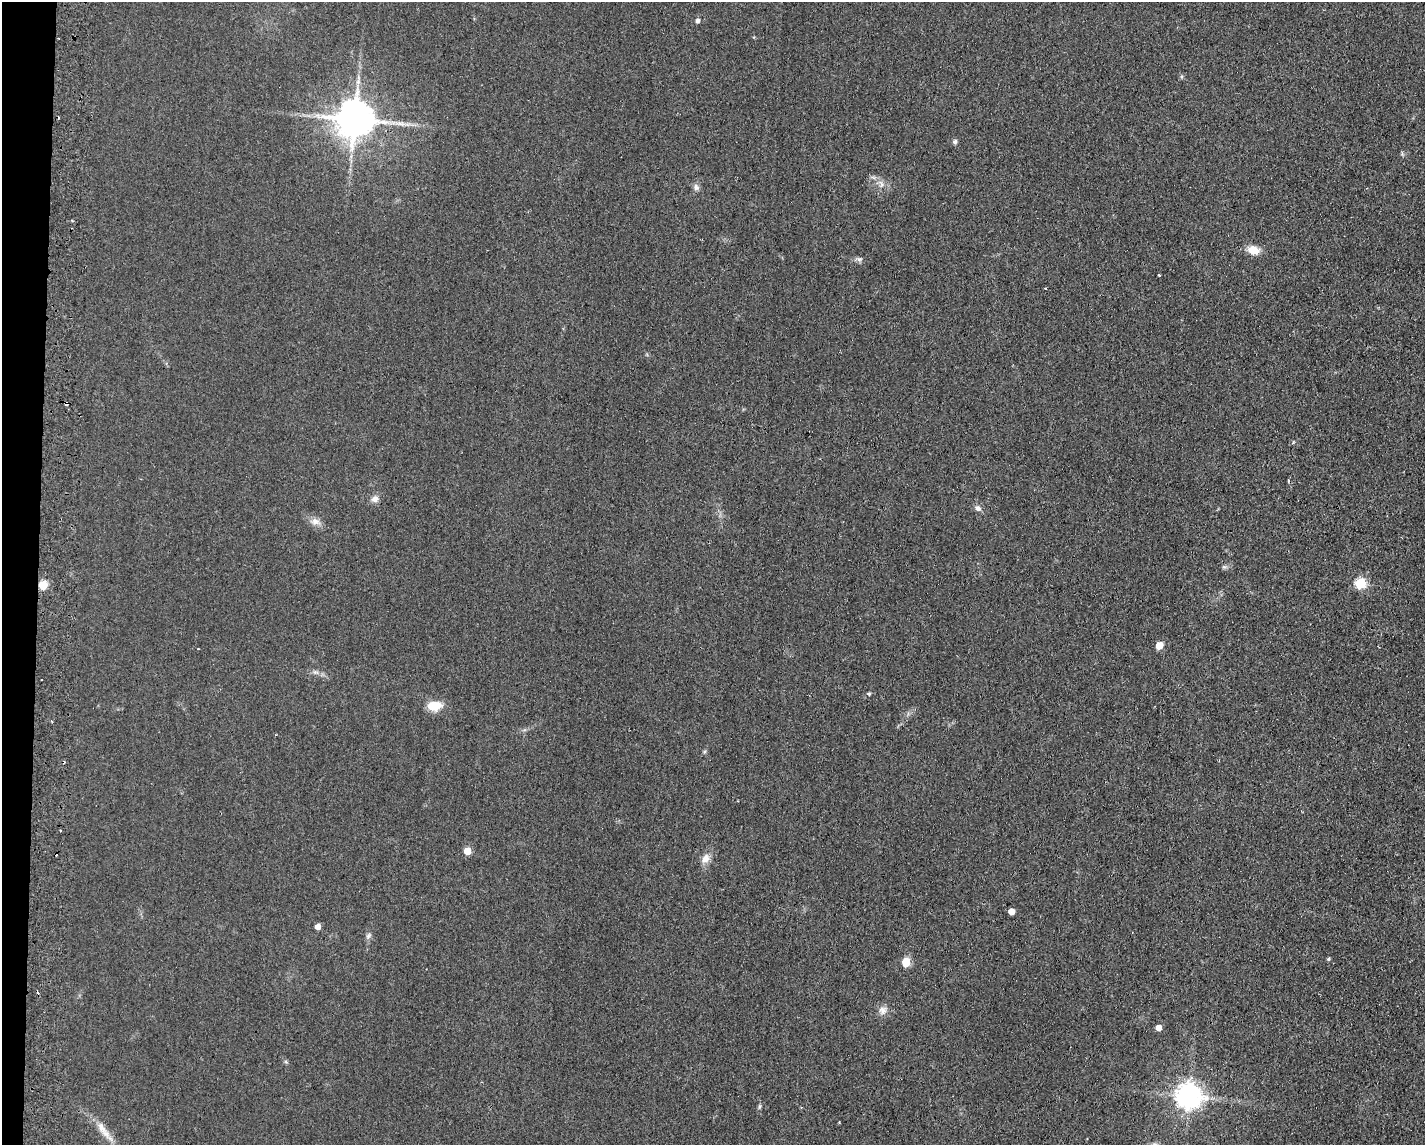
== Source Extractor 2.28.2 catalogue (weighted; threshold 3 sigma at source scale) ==
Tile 7 of 3 x 4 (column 1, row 3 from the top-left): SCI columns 2591-4013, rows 1189-2331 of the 7006 x 4818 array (HDU 1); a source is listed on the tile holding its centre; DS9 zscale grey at full resolution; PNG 1427 x 1147 px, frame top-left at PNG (2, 2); no overlay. Shown black and unused: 3% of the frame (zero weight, under 2 of 3 exposures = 3% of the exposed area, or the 3 px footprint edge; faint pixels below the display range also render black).
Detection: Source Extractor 2.28.2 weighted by HDU 2 'WHT'; one run over the whole footprint, this tile lists its part. Background 0.0455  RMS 0.0084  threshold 0.0379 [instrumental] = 3 sigma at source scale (4.5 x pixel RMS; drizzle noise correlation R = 1.50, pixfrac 1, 0.05/0.05 arcsec/px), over >= 5 px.
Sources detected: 40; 7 cosmic-ray / hot-pixel residue — not listed; the other 33 listed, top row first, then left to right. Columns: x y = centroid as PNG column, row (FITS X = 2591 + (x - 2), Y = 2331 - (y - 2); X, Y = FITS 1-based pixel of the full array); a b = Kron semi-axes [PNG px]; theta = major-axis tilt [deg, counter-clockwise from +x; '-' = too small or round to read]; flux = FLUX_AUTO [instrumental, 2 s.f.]
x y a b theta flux
697 21 5 4 - 2.7
59 38 2 2 - 0.73
355 120 10 10 - 2800
955 142 7 5 73 2
873 177 7 4 -19 1.7
882 184 12 6 -69 4.2
696 187 9 8 - 3.1
1253 250 14 10 -22 10
859 259 10 6 -6 2.5
1159 275 3 2 - 0.86
1045 288 3 2 - 0.98
375 499 9 8 - 4.8
978 508 9 7 -41 3.3
315 521 14 9 -11 5.9
1224 567 8 5 -6 1.8
1360 583 6 6 - 61
43 585 5 5 - 38
1159 646 5 5 - 19
316 672 9 4 -8 2.5
869 694 4 4 - 1.3
434 706 15 10 2 17
467 851 5 5 - 18
705 859 13 9 68 7
1011 912 5 4 - 8.7
318 927 5 4 - 8
368 936 9 6 51 2.3
1328 959 4 3 - 1.3
906 962 5 5 - 34
883 1010 12 11 - 5.3
1159 1028 5 5 - 8.8
1189 1096 8 8 - 920
759 1107 7 4 83 1.5
103 1130 33 9 -53 12
Overlapping masked pixels (flux is a lower limit): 2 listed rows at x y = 355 120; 43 585